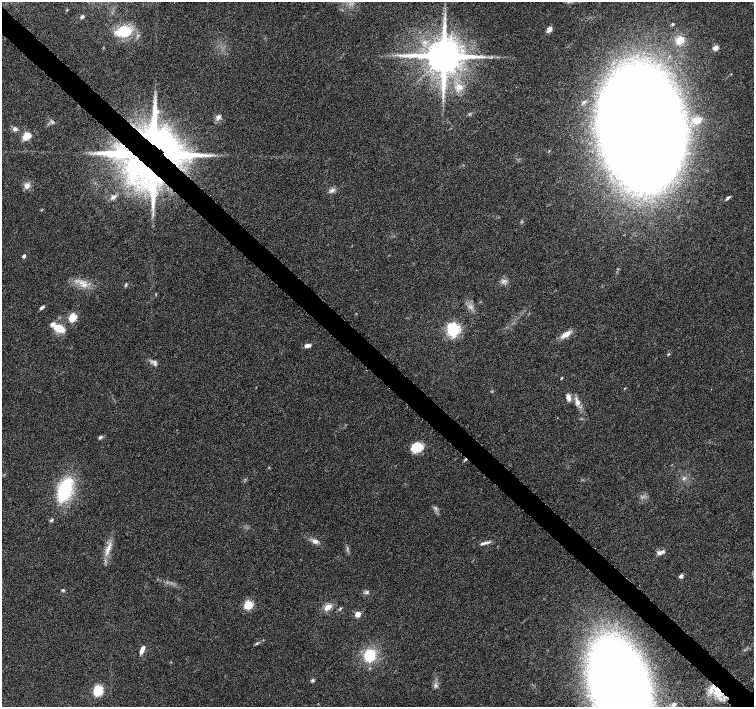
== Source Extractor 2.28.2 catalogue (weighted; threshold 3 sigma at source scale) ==
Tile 11 of 4 x 4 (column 3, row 3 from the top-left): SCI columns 3055-4557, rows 1672-3080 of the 6097 x 6093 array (HDU 1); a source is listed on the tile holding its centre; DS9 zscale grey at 2 x 2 block average (1 PNG px = mean of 2 x 2 image px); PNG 756 x 709 px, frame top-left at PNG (2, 2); no overlay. Shown black and unused: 4% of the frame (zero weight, under 5 of 9 exposures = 3% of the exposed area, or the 3 px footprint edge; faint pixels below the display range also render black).
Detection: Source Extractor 2.28.2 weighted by HDU 2 'WHT'; one run over the whole footprint, this tile lists its part. Background 0.0304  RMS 0.0022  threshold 0.00916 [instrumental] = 3 sigma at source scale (4.09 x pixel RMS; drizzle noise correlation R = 1.36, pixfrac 0.8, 0.0396/0.0396 arcsec/px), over >= 5 px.
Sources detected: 70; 2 inside a brighter object's white glare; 1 cosmic-ray / hot-pixel residue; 1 long thin detection or spike segment (spike, bleed or trail) — not listed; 4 inside a brighter listed object's ellipse — not listed separately; the other 62 listed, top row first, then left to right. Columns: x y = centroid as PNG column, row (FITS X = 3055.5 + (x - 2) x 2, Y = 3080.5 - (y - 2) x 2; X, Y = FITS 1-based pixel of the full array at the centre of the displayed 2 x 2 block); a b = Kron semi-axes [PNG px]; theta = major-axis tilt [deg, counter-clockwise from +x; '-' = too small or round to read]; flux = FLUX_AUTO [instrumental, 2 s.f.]
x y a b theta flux
67 10 3 2 - 0.25
82 16 3 3 - 0.96
445 18 7 2 84 1.2
673 24 3 3 - 0.84
549 29 7 5 54 2.4
123 31 19 12 7 17
680 40 9 8 - 5.3
715 48 7 6 - 1.9
444 56 8 7 - 2000
731 74 3 2 - 0.24
459 87 10 7 20 3.8
218 117 8 6 48 1.9
697 120 11 8 14 7
642 128 67 41 -75 1500
15 129 6 5 - 1.4
27 136 11 8 30 4.4
158 145 77 46 -35 200
549 151 3 2 - 0.32
27 185 8 7 - 2.2
332 190 7 4 38 1.5
113 197 7 5 27 1.4
728 198 7 3 41 0.97
24 256 3 3 - 1.3
504 281 6 2 45 0.91
83 284 10 5 -40 3.2
126 284 4 3 - 0.56
42 308 7 3 35 0.99
73 317 3 3 - 24
59 328 12 7 -23 7.9
454 329 4 4 - 100
566 334 15 6 31 3.7
308 346 8 4 11 1.8
669 354 4 3 - 0.46
155 363 8 4 -78 1.1
562 378 3 2 - 0.37
568 397 9 5 -79 2.2
577 402 10 6 -73 2.8
100 437 6 3 33 0.88
417 447 13 10 24 8
684 478 5 3 - 0.88
65 490 30 16 68 28
436 508 4 2 - 0.65
51 520 5 3 - 0.71
315 541 8 6 -31 2
483 543 9 4 15 1.5
108 549 19 4 72 3.7
660 553 10 4 15 1.7
681 576 5 4 - 1.3
63 590 4 3 - 0.55
367 592 4 4 - 0.85
248 605 7 7 - 7.9
328 607 10 6 41 3.8
358 614 3 3 - 9
257 643 6 2 39 0.6
142 650 9 3 65 2.8
370 655 13 11 69 15
312 680 4 4 - 0.76
436 685 6 4 -26 1
620 686 58 28 -75 800
98 691 11 9 73 7.9
718 692 15 11 -52 11
674 704 5 4 - 1.1
Overlapping masked pixels (flux is a lower limit): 2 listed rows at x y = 158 145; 718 692
Isophote crosses this tile's border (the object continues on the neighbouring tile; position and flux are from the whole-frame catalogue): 1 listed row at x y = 620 686